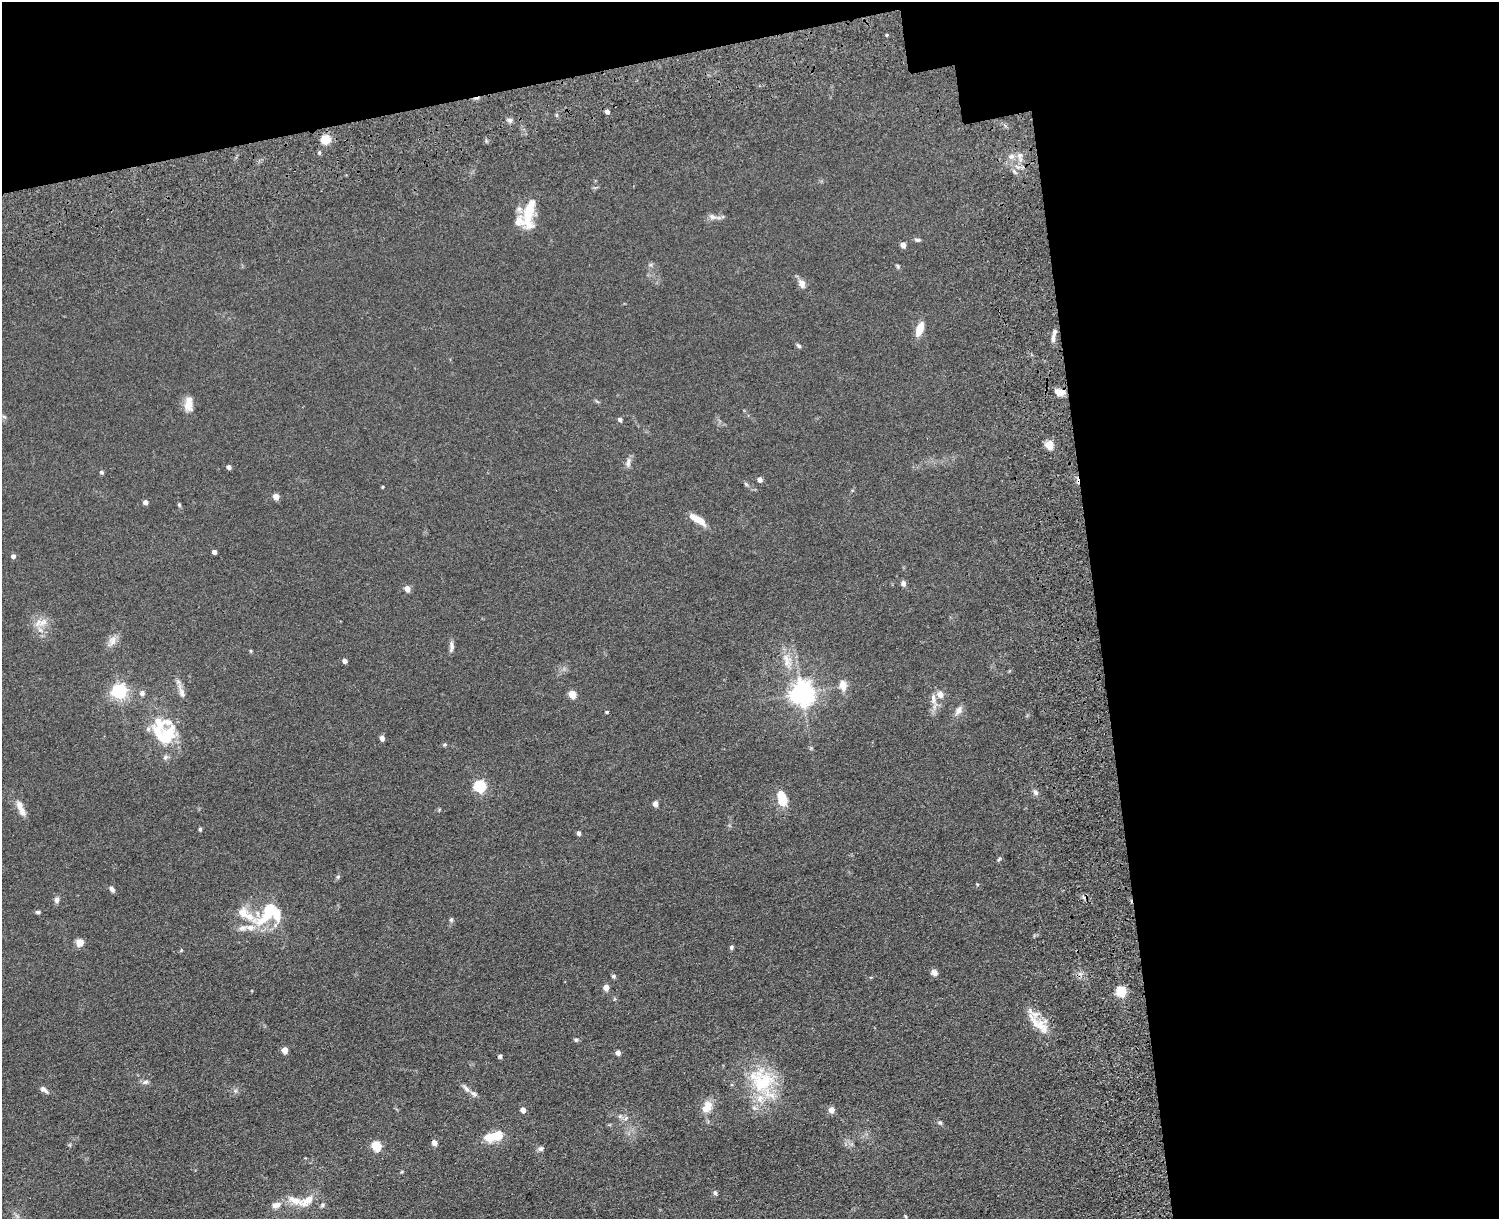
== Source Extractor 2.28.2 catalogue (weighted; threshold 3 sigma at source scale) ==
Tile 3 of 3 x 4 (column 3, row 1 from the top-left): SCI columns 3267-4763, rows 3811-5027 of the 5149 x 5188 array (HDU 1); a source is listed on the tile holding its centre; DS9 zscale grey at full resolution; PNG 1501 x 1221 px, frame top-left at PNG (2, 2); no overlay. Shown black and unused: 33% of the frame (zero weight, under 3 of 5 exposures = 11% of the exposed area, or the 3 px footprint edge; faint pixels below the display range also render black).
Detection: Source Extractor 2.28.2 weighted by HDU 2 'WHT'; one run over the whole footprint, this tile lists its part. Background 0.0747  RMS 0.0081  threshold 0.0365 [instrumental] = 3 sigma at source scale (4.5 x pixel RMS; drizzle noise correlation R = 1.50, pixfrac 1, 0.05/0.05 arcsec/px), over >= 5 px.
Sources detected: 113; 1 cosmic-ray / hot-pixel residue — not listed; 15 inside a brighter listed object's ellipse — not listed separately; the other 97 listed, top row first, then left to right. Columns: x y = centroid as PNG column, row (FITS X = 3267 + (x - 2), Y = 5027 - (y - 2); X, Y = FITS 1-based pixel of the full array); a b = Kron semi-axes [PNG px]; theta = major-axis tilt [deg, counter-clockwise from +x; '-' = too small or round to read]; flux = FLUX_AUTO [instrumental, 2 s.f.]
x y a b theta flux
607 112 5 4 - 2.9
510 120 6 6 - 2.3
325 139 9 8 - 13
319 153 5 4 - 1.3
1011 156 7 5 41 2.3
529 212 28 15 77 19
712 217 11 7 -15 3.2
917 240 8 5 -10 1.6
903 245 4 4 - 5.5
897 266 6 4 -25 1.1
802 283 11 8 -63 4.4
920 329 14 7 69 11
1053 339 10 5 -90 2.6
799 346 7 4 -39 1.4
1060 392 11 8 -1 6.3
189 404 19 10 89 8.2
620 420 6 4 -63 1.8
1049 445 5 5 - 26
628 463 13 6 80 3.2
229 467 4 4 - 3.1
102 472 5 5 - 1.2
760 480 5 5 - 3.3
746 484 7 4 -45 1.2
383 487 4 3 - 0.71
276 496 5 4 - 9.3
145 502 4 4 - 3.7
179 505 6 4 -69 1.1
697 519 20 7 -31 12
214 552 4 4 - 3.4
13 556 5 4 - 2.8
903 583 6 5 - 2.9
407 589 5 4 - 8
43 622 15 8 27 6.6
112 641 13 10 74 5.3
452 647 13 6 72 2.8
345 661 4 4 - 3.6
787 662 16 12 68 9.6
843 685 13 9 -83 6.3
119 691 6 6 - 190
181 692 21 7 -71 5
142 693 7 7 - 2.3
802 693 8 7 - 660
940 694 8 7 - 4.9
573 695 5 5 - 20
933 699 16 6 -88 4.8
959 710 14 7 55 4
607 712 4 3 - 1.2
167 736 27 18 46 26
382 738 4 4 - 5.1
166 757 8 7 - 2.1
480 786 6 5 - 80
1036 792 8 6 -58 2.3
782 798 15 8 -78 18
656 804 4 4 - 7
20 805 15 9 -68 5.3
200 829 4 3 - 1.4
579 833 4 4 - 2.6
999 859 7 4 45 1
338 877 6 5 - 1.2
977 884 4 3 - 0.66
112 889 7 5 -52 2.4
57 900 8 6 89 2.4
38 912 6 4 -1 1.5
276 913 23 12 -72 14
245 914 74 13 -26 24
451 920 6 5 - 1.4
242 928 12 7 16 4.2
80 942 9 9 - 4.8
731 947 6 5 - 1.4
934 972 7 6 - 3.7
613 976 5 5 - 1.6
606 987 4 4 - 8.2
1121 991 5 5 - 51
1039 1024 39 11 -42 14
576 1040 5 5 - 1.1
285 1050 5 4 - 12
618 1053 4 4 - 4.3
500 1056 4 4 - 2.2
762 1080 37 32 -34 50
145 1082 9 5 15 2.1
466 1088 12 5 -48 2.9
44 1089 11 6 -38 2.9
706 1107 16 10 56 9.6
523 1110 4 4 - 5.3
831 1110 5 4 - 7.6
626 1118 7 4 46 1.6
940 1122 7 5 -47 1.4
494 1136 22 10 14 17
434 1143 6 6 - 3.1
376 1146 5 5 - 38
541 1149 8 6 25 1.9
401 1172 5 3 - 0.74
715 1193 6 5 - 1.5
308 1200 23 10 38 10
276 1205 14 8 12 5.4
322 1205 6 5 - 1.4
905 1216 5 3 - 0.82